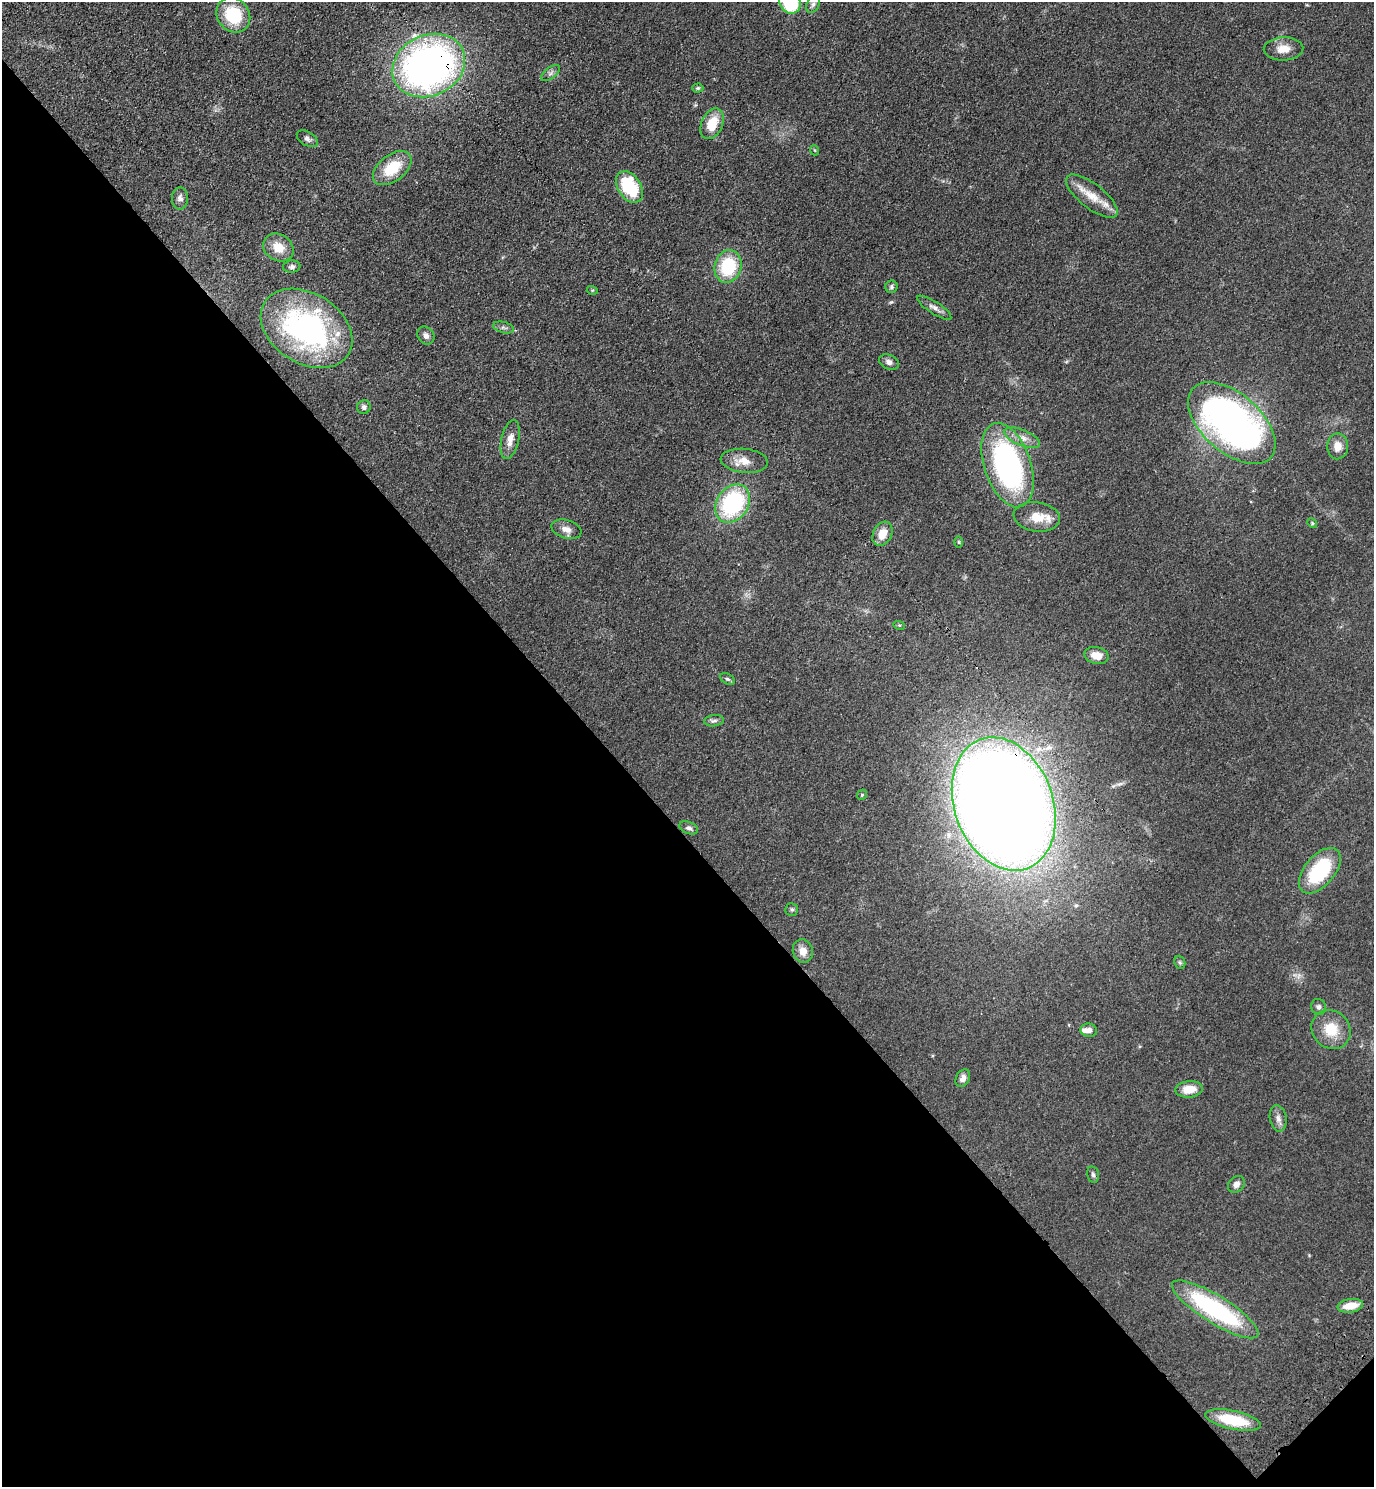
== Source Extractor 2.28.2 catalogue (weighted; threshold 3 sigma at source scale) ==
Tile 14 of 4 x 4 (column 2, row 4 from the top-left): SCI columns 1754-3125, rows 88-1572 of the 6111 x 6115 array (HDU 1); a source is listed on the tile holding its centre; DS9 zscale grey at full resolution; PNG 1376 x 1489 px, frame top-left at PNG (2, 2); each listed source drawn as its Kron ellipse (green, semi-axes under 4 px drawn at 4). Shown black and unused: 44% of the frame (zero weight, under 3 of 4 exposures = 6% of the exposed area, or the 3 px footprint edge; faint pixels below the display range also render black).
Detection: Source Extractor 2.28.2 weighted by HDU 2 'WHT'; one run over the whole footprint, this tile lists its part. Background 0.0752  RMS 0.0062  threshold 0.0277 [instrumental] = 3 sigma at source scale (4.5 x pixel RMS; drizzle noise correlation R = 1.50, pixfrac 1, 0.05/0.05 arcsec/px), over >= 5 px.
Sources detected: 62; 3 inside a brighter listed object's ellipse — not listed separately; the other 59 listed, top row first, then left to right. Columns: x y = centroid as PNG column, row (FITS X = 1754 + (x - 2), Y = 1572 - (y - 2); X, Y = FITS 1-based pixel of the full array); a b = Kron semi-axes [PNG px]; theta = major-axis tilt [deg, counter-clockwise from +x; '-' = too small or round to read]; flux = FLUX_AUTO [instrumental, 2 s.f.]
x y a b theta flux
790 2 11 10 - 42
813 4 9 6 61 1.9
233 15 18 16 -53 28
1284 49 20 11 3 7.8
429 66 37 30 25 290
551 73 11 5 38 1.9
698 88 5 4 - 0.91
712 124 16 10 66 14
307 139 12 7 -32 2.4
814 150 5 3 - 0.57
392 168 22 13 38 20
629 187 17 11 -56 34
1092 196 31 12 -38 12
180 198 11 8 -89 2.9
278 248 16 13 -34 10
728 266 16 13 75 33
292 267 9 6 6 1.7
891 287 6 6 - 1.4
592 290 5 3 - 0.6
934 308 20 6 -33 3.5
504 327 11 5 -14 1.7
307 328 49 35 -32 140
426 335 9 8 - 2.7
889 362 10 7 -25 2.9
364 407 7 6 - 2
1232 423 52 29 -41 270
1022 438 19 8 -22 5.7
510 439 20 8 77 5.9
1338 446 13 10 87 6.2
744 461 24 12 -6 8.4
1008 465 44 23 -71 150
733 503 20 16 55 65
1037 517 23 14 -8 11
1312 523 5 4 - 0.76
566 529 15 9 -17 4.7
882 534 13 9 61 8.2
958 542 6 4 -90 0.74
899 625 6 4 -16 0.68
1096 655 12 8 -14 7.3
727 679 8 5 -26 1.2
714 721 10 5 5 1.6
862 795 5 4 - 0.82
1004 804 69 49 -70 1700
689 828 10 6 -22 2
1320 871 27 15 50 46
792 909 6 6 - 1.2
803 951 12 10 -74 5.8
1180 962 7 5 -69 1.1
1318 1007 8 7 - 2
1331 1029 21 18 -45 16
1089 1030 8 6 -8 3.6
963 1078 9 6 60 3.1
1189 1089 14 8 6 9.8
1278 1118 13 8 -80 3.4
1093 1174 8 5 -78 1.5
1236 1184 9 7 43 3
1350 1306 13 6 9 10
1215 1309 50 14 -32 82
1233 1420 28 9 -12 27
Overlapping masked pixels (flux is a lower limit): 2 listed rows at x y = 429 66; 1004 804
Isophote crosses this tile's border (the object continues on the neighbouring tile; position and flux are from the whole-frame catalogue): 1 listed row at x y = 790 2